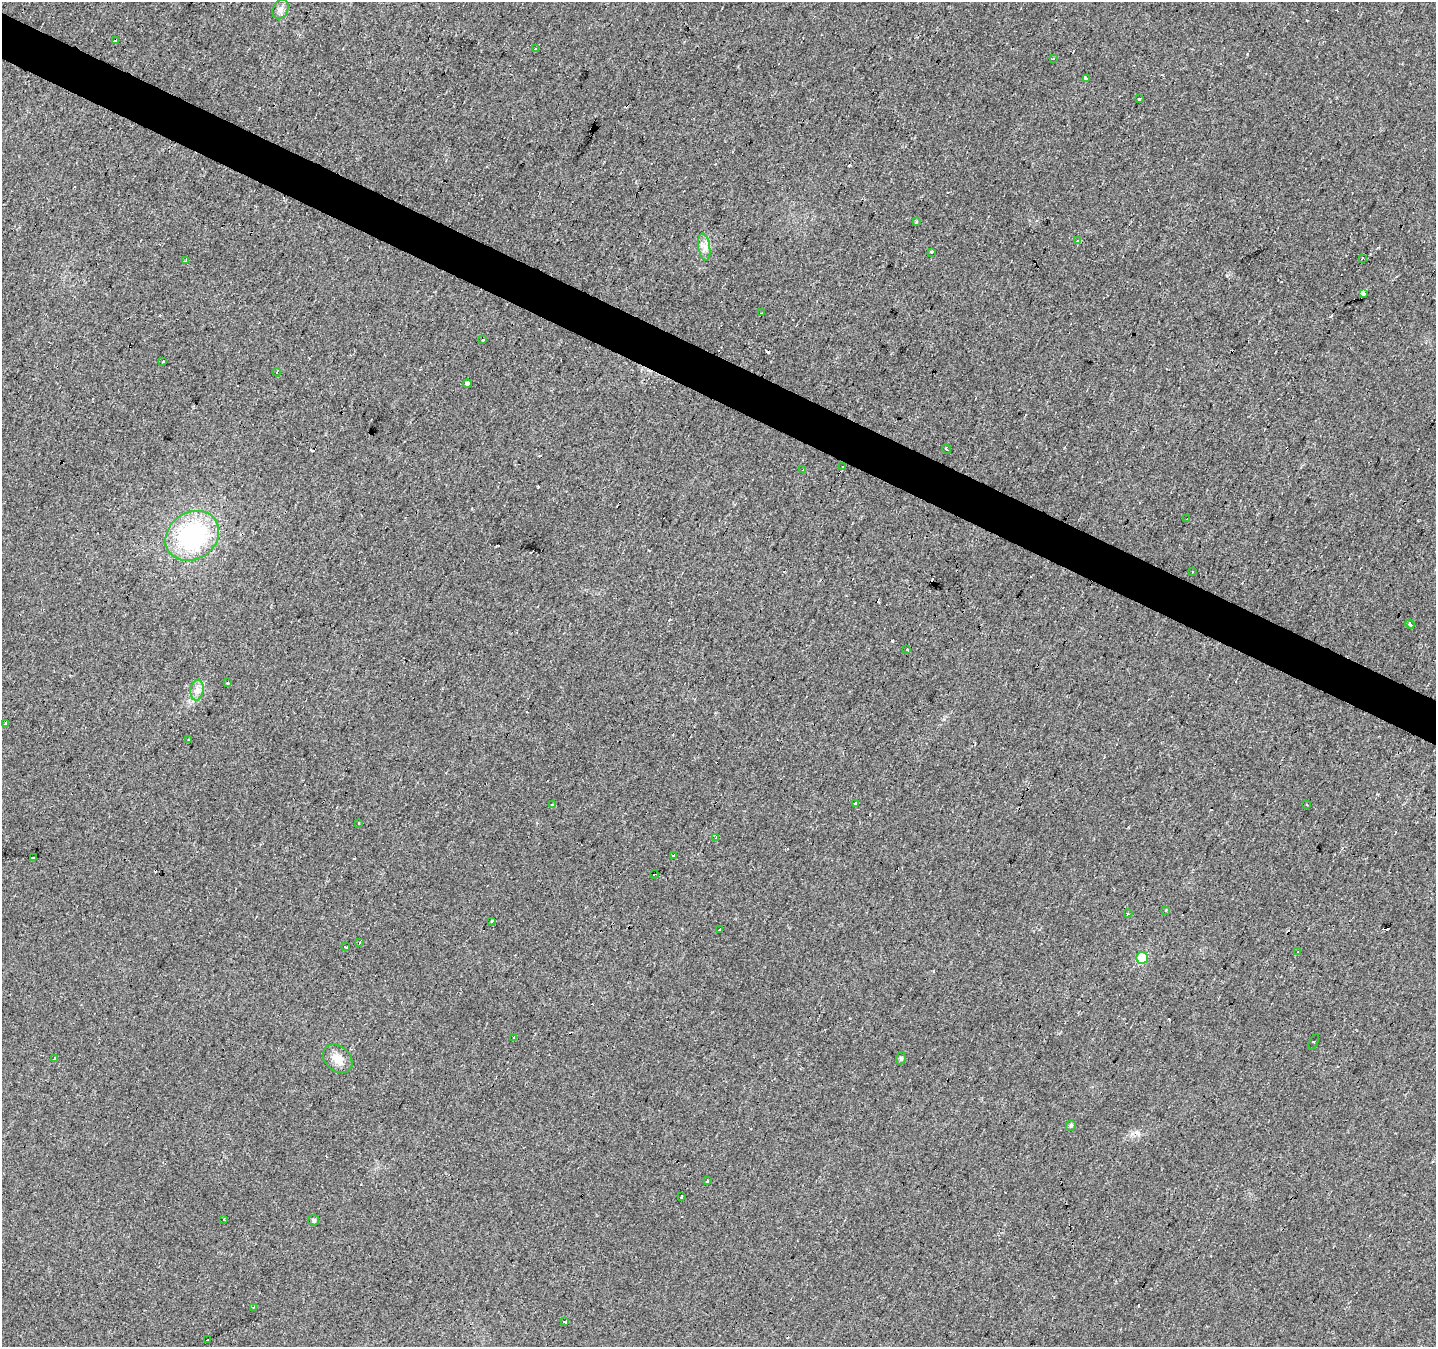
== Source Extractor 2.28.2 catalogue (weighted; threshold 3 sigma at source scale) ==
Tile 11 of 4 x 4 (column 3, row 3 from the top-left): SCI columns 2874-4307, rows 1611-2955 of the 5741 x 5843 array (HDU 1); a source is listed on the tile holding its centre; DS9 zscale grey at full resolution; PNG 1438 x 1349 px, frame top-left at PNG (2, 2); each listed source drawn as its Kron ellipse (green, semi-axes under 4 px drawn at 4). Shown black and unused: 3% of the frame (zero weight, under 2 of 3 exposures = <1% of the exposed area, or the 3 px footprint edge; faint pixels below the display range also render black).
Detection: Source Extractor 2.28.2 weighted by HDU 2 'WHT'; one run over the whole footprint, this tile lists its part. Background 0.022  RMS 0.006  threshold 0.0268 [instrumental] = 3 sigma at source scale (4.5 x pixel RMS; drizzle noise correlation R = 1.50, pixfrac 1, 0.0396/0.0396 arcsec/px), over >= 5 px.
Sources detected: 90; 31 cosmic-ray / hot-pixel residue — neither listed nor drawn; the other 59 listed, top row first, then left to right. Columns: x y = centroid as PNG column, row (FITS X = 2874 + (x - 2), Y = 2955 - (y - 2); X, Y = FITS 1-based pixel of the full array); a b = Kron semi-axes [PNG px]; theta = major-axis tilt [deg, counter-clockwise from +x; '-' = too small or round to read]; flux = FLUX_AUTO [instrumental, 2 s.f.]
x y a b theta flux
280 9 10 7 65 2.8
116 40 3 3 - 4.7
535 49 3 3 - 8.6
1053 59 3 3 - 1.6
1086 79 4 3 - 5
1140 98 4 3 - 3.7
916 222 3 3 - 3.5
1077 241 3 3 - 7.2
704 247 14 6 -81 3.5
932 252 3 3 - 5.4
1362 258 3 2 - 0.92
186 261 3 3 - 0.85
1363 293 4 3 - 14
762 313 3 2 - 0.6
483 339 3 3 - 1.6
163 361 3 2 - 0.44
277 372 4 2 - 0.63
467 384 4 3 - 20
946 449 5 2 - 1.6
843 467 3 3 - 2
803 470 3 2 - 0.85
1187 519 3 2 - 1
192 536 28 23 34 74
1193 572 3 2 - 0.77
1410 624 5 3 - 1.4
907 650 3 3 - 6.4
227 682 3 3 - 4
197 690 10 6 82 3.1
5 723 4 3 - 6.2
188 740 3 2 - 0.67
856 803 3 3 - 2.3
552 804 3 3 - 2.9
1307 804 3 2 - 0.7
359 823 3 3 - 1.5
716 838 3 3 - 1.5
674 855 3 3 - 2.9
33 858 3 3 - 2.5
654 874 4 3 - 2.5
1165 911 3 3 - 0.6
1128 913 4 3 - 0.48
491 921 3 3 - 2
719 929 4 3 - 2.1
359 943 3 2 - 0.88
346 947 4 3 - 1
1298 952 3 3 - 2.3
1142 958 6 6 - 28
514 1037 3 3 - 1.7
1314 1042 8 4 60 5.5
54 1058 3 3 - 4.5
901 1058 6 4 71 0.82
338 1059 16 12 -43 6.7
1071 1125 5 5 - 1
707 1181 3 3 - 2.1
681 1196 3 3 - 3.9
223 1219 3 3 - 3.2
313 1220 5 5 - 0.98
254 1307 4 2 - 0.64
564 1322 4 3 - 1.2
208 1340 3 3 - 6.4
Overlapping masked pixels (flux is a lower limit): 1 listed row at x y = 843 467
Unlisted compact peaks at least as high as the median listed source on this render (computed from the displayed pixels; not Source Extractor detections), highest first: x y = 1227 276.